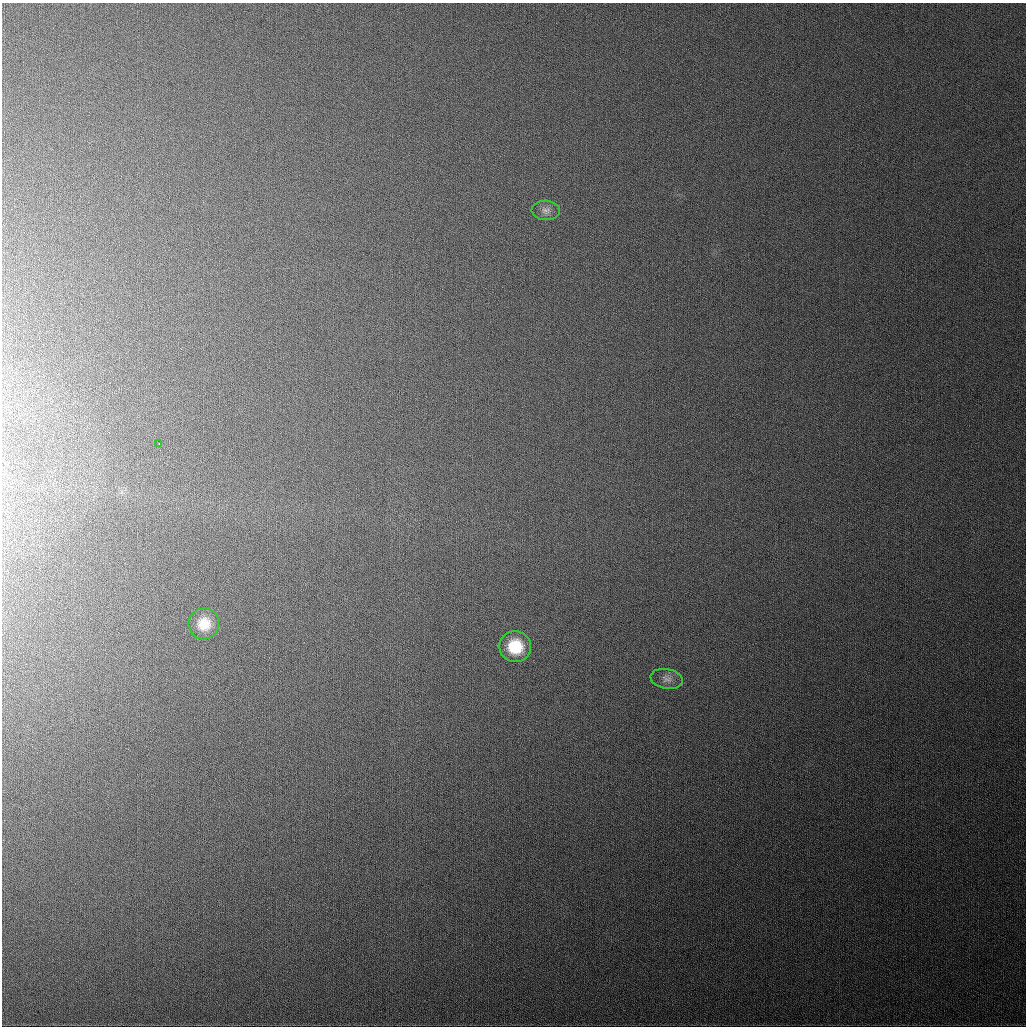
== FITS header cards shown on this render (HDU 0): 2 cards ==
NAXIS1  =                 1024
NAXIS2  =                 1024

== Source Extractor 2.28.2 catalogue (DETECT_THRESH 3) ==
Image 1024 x 1024 px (HDU 0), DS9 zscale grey, 1 PNG px = 1 image px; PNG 1028 x 1028 px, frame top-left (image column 1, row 1024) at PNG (2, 3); each listed source drawn as its Kron ellipse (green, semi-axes under 4 px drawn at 4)
Background 402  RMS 15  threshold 44.1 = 3 sigma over >= 5 px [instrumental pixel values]
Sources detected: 5; all 5 listed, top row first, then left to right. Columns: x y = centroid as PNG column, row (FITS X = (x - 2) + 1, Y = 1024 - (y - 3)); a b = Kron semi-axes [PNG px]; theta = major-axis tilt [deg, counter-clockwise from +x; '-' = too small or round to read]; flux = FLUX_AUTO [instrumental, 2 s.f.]
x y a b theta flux
546 210 14 9 -3 6100
159 444 2 2 - 1400
204 624 15 15 - 20000
515 647 16 15 - 37000
667 679 16 10 -11 6600